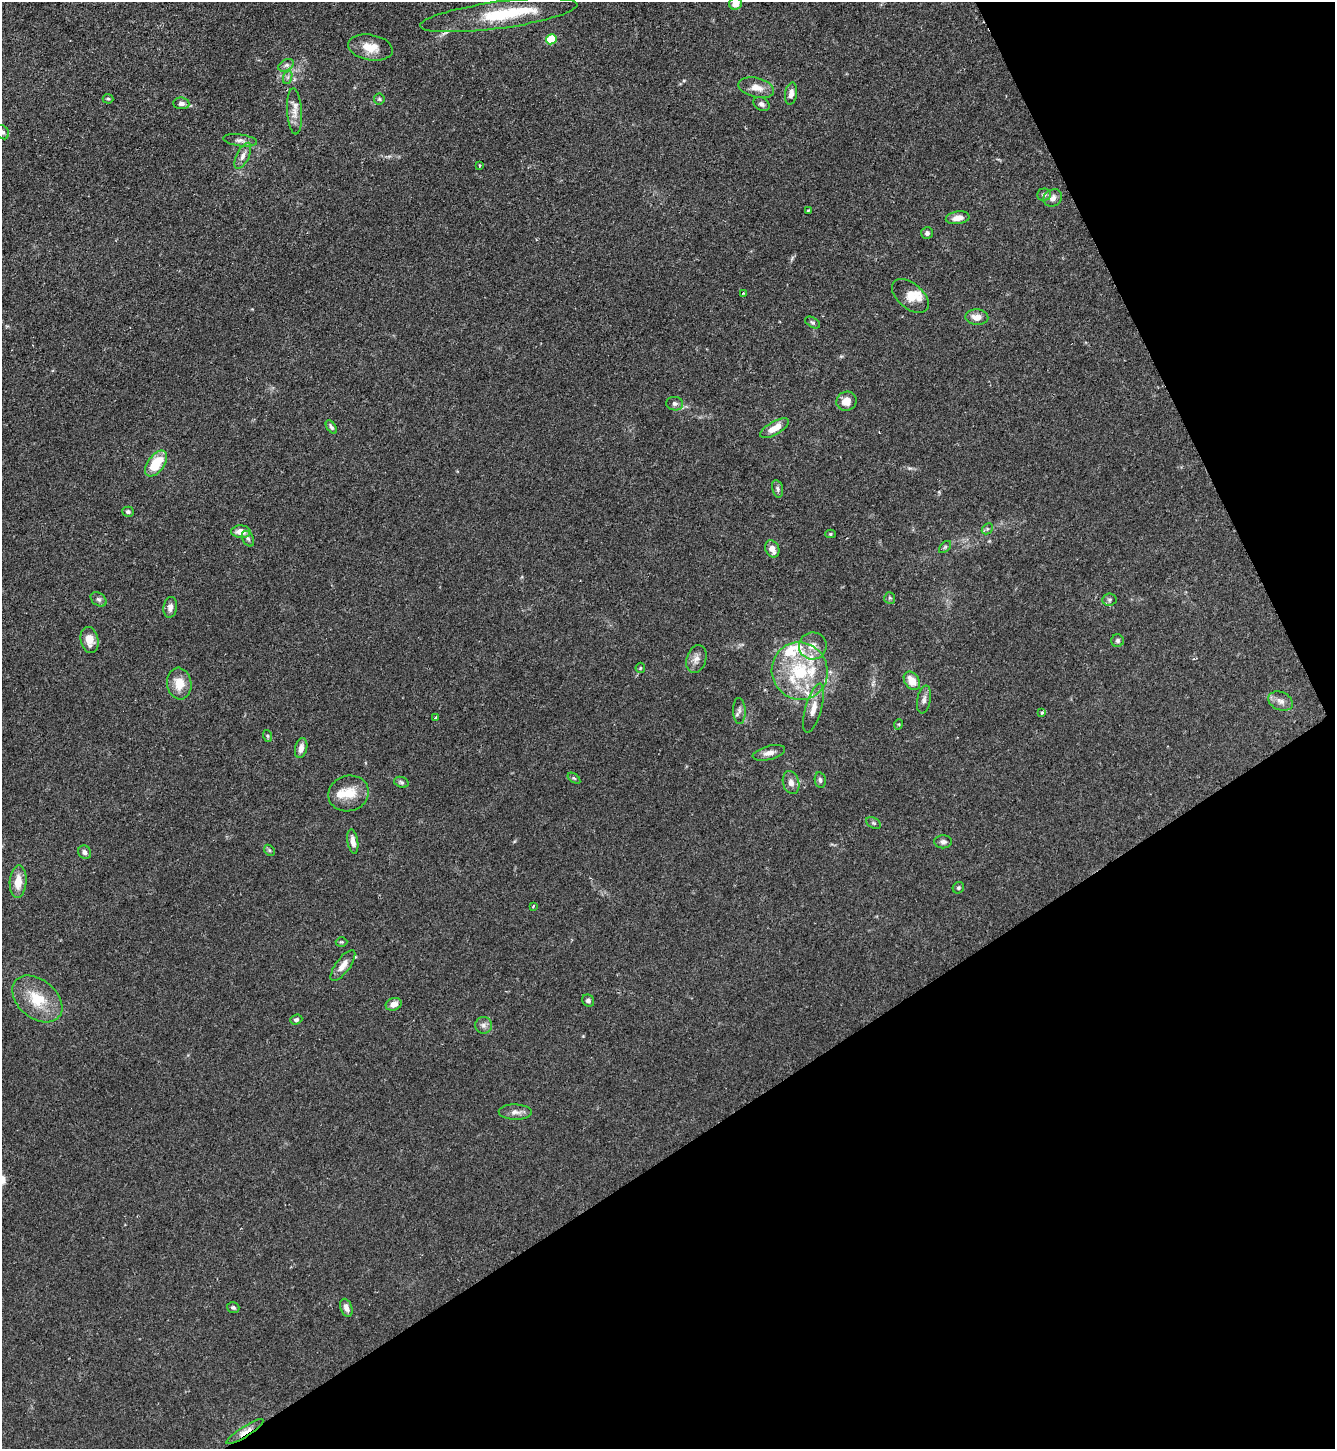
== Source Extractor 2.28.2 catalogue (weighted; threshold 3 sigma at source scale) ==
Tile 12 of 4 x 4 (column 4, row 3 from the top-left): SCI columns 4156-5488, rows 1448-2894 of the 5781 x 5789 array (HDU 1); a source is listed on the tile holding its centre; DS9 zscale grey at full resolution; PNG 1337 x 1451 px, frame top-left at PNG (2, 2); each listed source drawn as its Kron ellipse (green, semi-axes under 4 px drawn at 4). Shown black and unused: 28% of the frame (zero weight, under 2 of 3 exposures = <1% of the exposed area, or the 3 px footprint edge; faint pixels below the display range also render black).
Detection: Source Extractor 2.28.2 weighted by HDU 2 'WHT'; one run over the whole footprint, this tile lists its part. Background 0.06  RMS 0.0054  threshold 0.0242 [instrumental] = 3 sigma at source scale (4.5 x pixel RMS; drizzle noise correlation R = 1.50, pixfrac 1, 0.05/0.05 arcsec/px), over >= 5 px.
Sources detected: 92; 1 cosmic-ray / hot-pixel residue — neither listed nor drawn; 6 inside a brighter listed object's ellipse — not listed separately; the other 85 listed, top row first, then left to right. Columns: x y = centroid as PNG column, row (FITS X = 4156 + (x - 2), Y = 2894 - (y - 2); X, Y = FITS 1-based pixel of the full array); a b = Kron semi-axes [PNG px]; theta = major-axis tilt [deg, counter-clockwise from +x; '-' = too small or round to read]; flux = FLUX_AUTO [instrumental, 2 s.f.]
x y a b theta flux
736 4 6 6 - 4.1
499 15 79 13 8 29
551 39 5 5 - 23
370 48 22 12 -10 8.9
286 65 8 5 30 1.6
288 77 7 4 71 1.2
756 88 18 9 -13 5.5
791 94 11 6 79 3
108 99 5 5 - 0.72
379 99 5 5 - 0.86
181 103 8 6 -6 2.2
762 104 8 6 -30 1.6
295 111 23 7 -86 4.9
3 132 7 6 - 1.6
240 140 17 6 -7 2.3
243 156 14 6 64 3
479 166 3 2 - 0.72
1044 194 7 6 - 1.7
1053 198 10 8 37 2.6
808 210 3 2 - 0.84
958 218 12 6 8 4
927 233 6 6 - 1.4
743 293 2 2 - 0.33
910 296 21 12 -40 7
977 317 11 7 -4 4.5
813 322 8 5 -30 1
846 401 10 9 - 5.7
675 404 8 6 -9 1.6
331 427 7 4 -57 1.2
775 428 16 6 30 6.6
156 464 15 8 54 16
778 489 9 5 -76 1.3
128 512 6 5 - 1.1
987 529 6 4 44 0.92
241 532 9 6 -1 5.3
831 534 5 4 - 0.73
248 539 8 5 -61 1.3
945 547 7 4 45 0.89
772 549 9 6 -66 4.4
890 598 6 5 - 0.95
99 599 9 6 -38 1.4
1109 600 7 6 - 1.2
170 607 10 6 82 2.6
89 640 13 9 -80 5.8
1118 641 6 6 - 1.1
813 646 14 13 - 6.1
696 659 14 10 72 3.7
640 668 5 5 - 0.73
800 671 29 28 - 37
912 681 10 7 -54 7.1
179 683 16 12 -82 9
924 699 14 6 78 2.3
1280 701 13 9 -23 3.3
813 708 25 8 75 6.2
739 711 13 6 -88 2.3
1042 713 4 3 - 1.5
435 718 3 3 - 0.65
899 724 5 3 - 0.48
268 736 6 4 -71 0.75
301 748 10 6 76 3
769 753 17 7 14 3.3
574 778 7 3 -36 0.66
820 780 8 5 -79 1.3
401 782 7 5 -20 1.2
791 783 12 8 -75 3.4
349 793 20 17 18 10
874 823 8 5 -26 0.94
353 842 12 5 -81 3.1
943 842 9 6 -1 2
269 850 6 4 -46 0.85
85 852 7 6 - 1.8
18 882 16 8 86 7.9
958 888 6 5 - 0.86
533 906 4 2 - 0.68
341 942 6 4 0 0.65
343 965 18 7 54 5.1
37 999 28 19 -40 18
588 1001 6 5 - 1.4
394 1004 8 6 19 3.6
296 1020 6 4 21 1.1
483 1025 8 8 - 2.1
515 1112 16 7 -1 3.2
233 1308 6 5 - 1.1
346 1308 9 6 -70 2.9
245 1432 22 5 32 5.3
Overlapping masked pixels (flux is a lower limit): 1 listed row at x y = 245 1432
Isophote crosses this tile's border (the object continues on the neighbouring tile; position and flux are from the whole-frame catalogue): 2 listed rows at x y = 736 4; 3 132